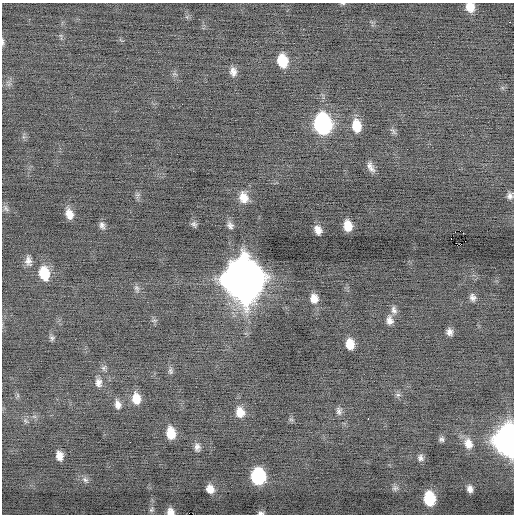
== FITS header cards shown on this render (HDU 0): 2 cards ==
NAXIS1  =                  512 / Axis length
NAXIS2  =                  512 / Axis length

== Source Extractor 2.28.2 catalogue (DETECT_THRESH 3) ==
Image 512 x 512 px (HDU 0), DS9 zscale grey, 1 PNG px = 1 image px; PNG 516 x 516 px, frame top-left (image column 1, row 512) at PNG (2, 3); no overlay
Background -0.119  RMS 0.7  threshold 2.1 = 3 sigma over >= 5 px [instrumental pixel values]
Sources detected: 63; all 63 listed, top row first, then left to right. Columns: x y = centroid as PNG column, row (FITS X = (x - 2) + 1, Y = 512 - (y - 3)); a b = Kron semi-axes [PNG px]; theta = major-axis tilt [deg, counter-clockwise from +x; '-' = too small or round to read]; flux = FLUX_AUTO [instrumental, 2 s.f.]
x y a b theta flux
343 3 6 3 -8 54
470 7 9 8 - 610
510 22 3 2 - 74
3 42 10 4 -87 98
282 61 11 8 -76 1300
233 72 10 8 -83 270
322 124 14 10 -79 11000
357 126 12 8 -82 950
393 131 12 4 -46 110
369 166 12 9 88 240
137 195 10 4 77 110
510 196 7 6 - 160
243 197 13 10 -70 540
6 208 11 5 -65 130
69 214 10 7 -73 480
194 224 8 6 -39 120
102 225 9 7 -63 180
230 225 9 7 -64 170
348 226 9 7 -81 680
318 230 8 6 -67 310
460 231 2 2 - 210
451 239 2 2 - 810
461 244 2 2 - 26
28 261 13 8 -81 270
44 273 14 10 -78 1300
244 280 17 14 -78 180000
137 288 10 6 -66 130
472 297 9 7 -77 190
314 298 9 8 - 460
394 310 11 7 -69 200
154 320 6 4 0 75
389 320 11 8 -85 280
449 332 7 6 - 220
52 338 8 6 -87 110
350 344 9 7 -83 660
103 368 9 6 37 120
170 371 9 6 -80 120
98 383 11 8 90 280
398 395 7 6 - 110
136 398 12 8 -81 690
118 404 10 7 -76 280
339 411 10 6 -87 160
240 412 11 9 -76 590
368 418 3 2 - 45
291 419 6 4 -1 76
25 421 9 5 -45 110
171 433 10 7 -83 890
441 439 7 6 - 130
509 440 15 10 -87 60000
130 442 2 2 - 130
468 444 14 10 -75 520
197 447 10 8 -87 210
59 456 9 6 -81 390
421 458 9 7 -85 170
258 476 12 10 -82 4400
85 480 10 7 -29 180
395 488 9 8 - 150
210 489 8 7 - 430
470 489 8 6 -71 240
429 498 11 9 -82 2000
151 510 7 7 - 100
170 512 8 7 - 310
261 513 7 4 2 110
At the frame edge (FLAGS 8, measured only in part): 6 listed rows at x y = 343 3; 470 7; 3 42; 509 440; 170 512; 261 513